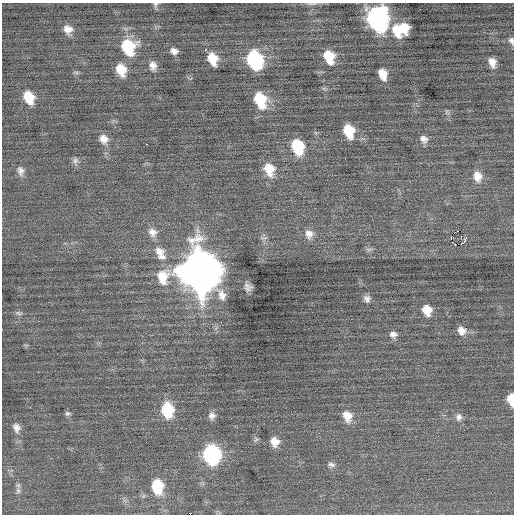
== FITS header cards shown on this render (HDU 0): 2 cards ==
NAXIS1  =                  512 / Axis length
NAXIS2  =                  512 / Axis length

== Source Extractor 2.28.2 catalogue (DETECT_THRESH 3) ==
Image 512 x 512 px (HDU 0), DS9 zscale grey, 1 PNG px = 1 image px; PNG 516 x 516 px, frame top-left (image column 1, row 512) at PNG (2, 3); no overlay
Background 0.0623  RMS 0.72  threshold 2.17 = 3 sigma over >= 5 px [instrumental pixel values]
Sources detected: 61; all 61 listed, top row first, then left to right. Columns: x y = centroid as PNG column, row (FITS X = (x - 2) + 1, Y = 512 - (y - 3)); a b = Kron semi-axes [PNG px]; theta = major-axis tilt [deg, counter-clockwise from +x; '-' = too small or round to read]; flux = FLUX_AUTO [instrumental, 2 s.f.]
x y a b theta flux
155 4 8 6 85 120
312 4 14 4 3 140
377 19 15 12 -72 17000
404 27 11 9 -30 740
68 29 12 10 -44 430
397 30 17 11 -46 1300
511 41 9 6 -66 170
128 47 15 13 -69 2600
205 49 3 3 - 300
174 51 9 7 -26 250
329 57 13 9 -69 1300
213 59 12 9 -68 930
254 60 13 10 -67 6900
492 62 12 8 -72 410
153 66 12 9 -79 320
121 70 13 10 -68 920
76 72 8 4 8 85
383 74 11 8 -71 630
29 97 13 10 -64 1200
260 100 16 11 -68 2000
447 112 8 6 -66 110
349 131 13 9 -72 1400
104 139 12 10 -56 440
424 139 11 9 -42 280
146 144 3 2 - 230
297 147 13 10 -72 2400
75 161 12 7 -86 190
269 169 15 11 -70 920
21 171 12 9 -80 280
477 176 13 10 -82 530
458 231 3 2 - 4700
152 232 13 12 - 430
309 234 13 11 -72 410
465 235 2 2 - 690
264 238 13 3 4 110
451 238 4 2 - 970
464 241 6 2 48 160
455 244 3 2 - 120
369 249 10 4 4 110
160 253 24 13 -60 860
199 271 18 17 - 170000
248 289 12 6 21 200
367 299 9 8 - 210
427 310 12 10 -68 700
18 313 11 5 -10 130
461 330 12 10 -47 400
393 334 10 8 -7 240
511 399 11 6 -83 830
167 410 14 10 -81 2300
68 413 8 6 -12 120
212 416 10 9 - 260
347 416 15 11 -68 650
459 417 10 9 - 260
16 428 14 10 -76 350
256 439 7 6 - 110
130 442 2 2 - 57
275 442 11 10 - 500
211 455 12 10 -79 10000
331 465 11 6 -16 170
157 486 14 10 -78 2000
18 491 9 7 -76 180
At the frame edge (FLAGS 8, measured only in part): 5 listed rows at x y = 155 4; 312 4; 377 19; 511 41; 511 399